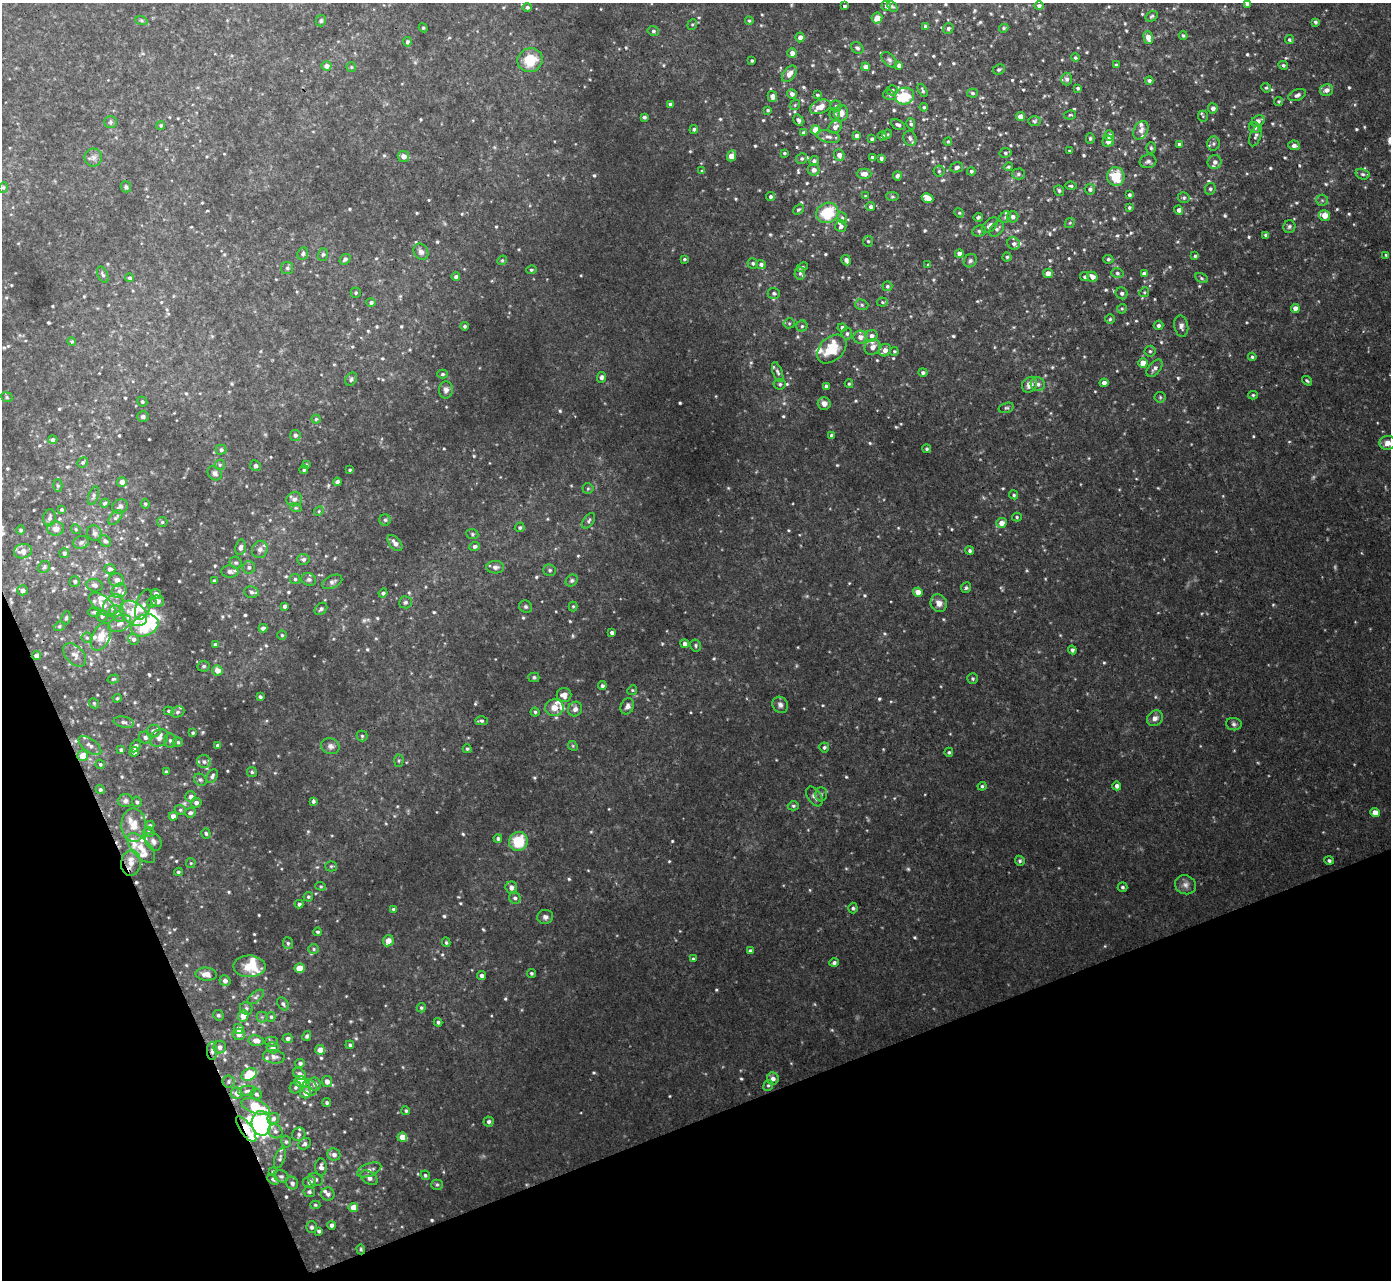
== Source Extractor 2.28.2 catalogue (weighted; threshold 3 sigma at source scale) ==
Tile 14 of 4 x 4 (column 2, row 4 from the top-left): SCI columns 1459-2847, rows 155-1432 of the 5692 x 5724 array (HDU 1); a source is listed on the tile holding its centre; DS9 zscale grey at full resolution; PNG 1393 x 1282 px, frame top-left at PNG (2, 3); each listed source drawn as its Kron ellipse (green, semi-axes under 4 px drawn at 4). Shown black and unused: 19% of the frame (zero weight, under 2 of 3 exposures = <1% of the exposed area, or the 3 px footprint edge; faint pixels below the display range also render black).
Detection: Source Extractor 2.28.2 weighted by HDU 2 'WHT'; one run over the whole footprint, this tile lists its part. Background 0.0659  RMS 0.01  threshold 0.0456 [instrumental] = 3 sigma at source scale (4.5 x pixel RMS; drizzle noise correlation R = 1.50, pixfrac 1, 0.05/0.05 arcsec/px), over >= 5 px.
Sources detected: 773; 5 too faint to see at this stretch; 2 inside a brighter object's white glare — neither listed nor drawn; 51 inside a brighter listed object's ellipse — not listed separately; of the other 715, all 500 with FLUX_AUTO >= 1.3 (the completeness limit of this list) listed and drawn (215 fainter detections not listed), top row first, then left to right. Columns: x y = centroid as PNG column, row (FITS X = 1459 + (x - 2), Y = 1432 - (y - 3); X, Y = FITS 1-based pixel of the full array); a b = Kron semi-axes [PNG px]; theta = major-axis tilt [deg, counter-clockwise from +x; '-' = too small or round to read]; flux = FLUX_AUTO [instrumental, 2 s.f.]
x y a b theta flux
1247 4 4 3 - 2.9
844 6 3 3 - 1.7
886 6 5 4 - 2.3
892 6 6 4 -46 1.6
1039 6 5 4 - 2.5
527 7 5 4 - 2
1152 16 6 5 - 1.6
877 18 5 5 - 8.5
141 20 6 4 -19 1.4
321 21 6 5 - 1.8
749 21 4 3 - 1.3
1315 22 4 4 - 2.2
692 24 5 4 - 1.5
926 26 4 4 - 4.3
423 28 4 4 - 1.3
1004 28 5 4 - 1.6
948 29 5 5 - 2.7
653 31 6 4 -14 1.8
1183 36 4 4 - 1.5
800 37 5 4 - 5.2
1148 37 6 4 -72 9.2
1289 40 4 4 - 1.7
407 42 4 4 - 2.1
857 48 7 5 -44 2.4
792 53 5 4 - 6.5
1075 58 4 4 - 1.5
530 60 13 11 27 26
889 60 9 5 -45 2.8
752 61 3 3 - 1.4
899 65 4 4 - 3.7
1116 65 3 3 - 1.5
1283 65 5 4 - 1.9
326 66 5 4 - 5.3
351 67 5 5 - 1.4
866 67 4 4 - 8.5
999 69 6 5 - 1.9
789 74 9 6 50 7.5
1067 79 6 5 - 3.1
1149 80 4 4 - 2.2
1078 88 3 3 - 1.7
1266 88 5 4 - 1.4
892 90 5 5 - 2.8
923 90 7 3 -65 1.8
1327 90 6 6 - 5.1
972 93 5 4 - 2
792 94 5 4 - 4
817 95 4 3 - 1.3
890 95 6 5 - 1.9
1297 95 9 5 22 3.5
772 96 5 5 - 4
904 96 10 8 17 30
1278 101 5 4 - 1.4
670 104 4 3 - 2.2
795 105 5 4 - 1.4
836 106 5 5 - 1.8
820 107 11 6 22 9.1
924 107 4 4 - 1.6
1213 108 5 5 - 4.5
768 110 4 4 - 1.6
841 113 8 7 - 5.8
834 114 6 5 - 3.1
1070 115 6 4 11 1.4
1020 116 4 4 - 7.6
1203 116 6 5 - 1.4
644 117 4 3 - 2.2
798 120 6 4 -60 2.8
1034 121 6 5 - 1.8
1258 121 7 5 32 5.1
111 122 6 6 - 1.9
911 124 6 4 -76 2.3
161 125 4 4 - 1.5
898 125 7 4 -26 2.9
835 127 7 6 - 4
1254 128 6 5 - 2.7
694 129 4 4 - 2.2
816 130 5 4 - 20
1141 130 10 7 63 4.2
804 133 4 4 - 3.8
887 134 5 4 - 1.5
857 136 4 4 - 4.7
882 136 4 4 - 2.9
1109 136 5 5 - 8.4
1256 136 11 5 69 3
828 137 12 6 -13 3.8
910 138 7 6 - 3.3
1090 138 5 4 - 2
872 139 4 3 - 1.8
1108 141 6 5 - 5.7
948 142 4 3 - 1.4
1179 144 3 3 - 1.8
1213 144 7 6 - 2.5
1294 145 6 5 - 3.9
1151 148 5 4 - 1.5
1069 151 3 3 - 1.4
784 153 4 3 - 1.4
1005 153 6 5 - 2
839 155 6 5 - 5
403 156 6 5 - 6
731 156 6 4 64 14
873 157 4 3 - 2.7
93 158 9 8 - 4.4
881 158 4 3 - 2.7
802 159 5 5 - 1.8
814 161 5 4 - 2.7
1148 161 8 6 15 3.1
1215 162 7 6 - 4.2
957 167 7 5 14 3.5
1008 167 4 3 - 1.4
814 170 6 5 - 4.7
702 171 4 3 - 1.4
939 171 5 5 - 1.8
971 171 4 4 - 1.8
864 174 7 5 0 6.8
1018 174 6 5 - 2.2
1362 174 7 5 -16 2.2
897 176 4 4 - 3.6
1116 177 9 8 - 27
1071 186 5 3 - 1.5
3 187 5 4 - 1.5
126 187 6 5 - 1.8
1090 189 5 5 - 2.8
1210 189 6 5 - 2.4
1059 190 5 4 - 1.9
1129 195 4 3 - 2.1
771 196 4 4 - 2.3
865 196 4 3 - 1.3
892 197 6 4 -6 1.4
928 198 6 4 -27 11
1184 198 6 5 - 1.9
1322 200 6 5 - 2.1
871 207 4 4 - 2.5
1129 207 4 3 - 1.4
798 210 6 4 41 1.6
1179 210 4 4 - 3.8
827 213 11 10 - 38
959 213 5 4 - 1.4
1325 215 5 5 - 12
978 217 5 3 - 1.9
1005 217 6 5 - 2.3
1013 217 5 5 - 3.9
842 218 6 4 -67 1.6
1070 223 5 4 - 1.3
990 225 10 5 44 4.5
841 226 6 5 - 3
1289 227 6 6 - 2.3
997 229 9 6 47 3
979 231 7 5 13 2.3
1266 235 4 3 - 2.1
868 241 5 5 - 1.6
1014 244 6 6 - 2.8
421 252 8 7 - 4.2
303 253 6 5 - 2.4
323 254 6 5 - 1.7
959 254 4 4 - 5.8
1386 255 4 4 - 1.5
1195 256 4 3 - 1.8
1007 257 4 4 - 1.6
345 259 6 4 39 2.6
684 259 4 3 - 1.4
1108 259 5 4 - 1.9
502 260 5 4 - 1.3
846 260 5 4 - 3.8
970 261 7 6 - 2.4
753 263 5 5 - 2.2
761 264 5 4 - 2.9
928 265 3 3 - 1.4
802 267 6 3 25 1.5
287 268 6 6 - 2
531 270 5 4 - 1.6
800 273 6 5 - 2
1048 273 5 5 - 6.4
1117 273 6 5 - 1.9
1144 274 4 4 - 3.4
103 275 9 5 -66 2.3
456 277 4 3 - 2.6
1085 277 4 4 - 1.9
1092 277 5 5 - 6
129 278 4 4 - 2.2
1201 278 6 4 -29 1.8
887 286 5 5 - 1.8
1144 292 5 4 - 1.3
356 293 5 5 - 1.6
774 293 6 5 - 2.2
1122 293 6 5 - 2.9
371 302 5 4 - 2.2
882 302 5 4 - 1.5
862 305 7 5 -16 2.1
1295 308 4 4 - 7.3
1122 309 5 4 - 1.5
1110 319 5 5 - 1.6
789 323 5 5 - 1.4
1158 325 5 5 - 2.6
465 326 4 4 - 1.9
802 326 5 5 - 1.9
1181 326 10 7 -80 4
842 327 4 4 - 3.3
847 334 6 5 - 2.4
872 336 6 6 - 4.1
860 337 7 6 - 5.6
72 341 4 4 - 1.5
872 347 8 7 - 5.8
832 349 17 11 43 25
885 350 6 5 - 6
894 351 4 4 - 1.3
1150 351 5 5 - 1.8
1252 357 4 4 - 1.5
1143 363 5 4 - 10
1155 368 10 6 49 4.2
778 372 10 4 -69 2.7
923 372 4 4 - 2.4
443 374 5 4 - 1.6
601 377 5 4 - 2.9
351 379 7 5 56 2.8
1307 381 5 3 - 1.4
1104 383 4 4 - 4.9
780 384 6 5 - 2.1
849 384 4 4 - 1.3
1038 384 7 6 - 3.9
1029 385 8 7 - 6
826 386 4 3 - 3.2
446 390 8 7 - 4
1253 395 5 4 - 1.4
7 397 6 4 -24 1.6
1160 397 5 5 - 1.7
142 401 5 4 - 1.9
824 404 6 6 - 5.1
1006 408 8 5 16 2
143 417 6 5 - 2.7
316 419 4 4 - 1.5
295 435 5 5 - 2.5
831 435 4 4 - 1.9
53 440 4 4 - 2.9
1388 443 8 7 - 6.6
927 449 4 4 - 1.8
221 450 5 5 - 2.5
83 462 5 5 - 1.7
220 465 5 5 - 1.5
306 465 3 3 - 1.5
255 466 5 5 - 2.4
304 470 4 4 - 1.7
350 470 3 3 - 1.4
215 473 8 6 -43 3.8
122 482 5 5 - 4.8
337 482 4 4 - 3.2
58 486 6 4 -89 1.6
588 488 5 5 - 1.6
1014 495 5 4 - 1.9
93 496 9 4 72 2.4
294 499 8 7 - 3.6
105 503 5 4 - 1.6
145 504 5 4 - 1.4
120 506 8 6 30 3.3
296 508 6 4 -17 1.3
61 509 4 4 - 1.5
319 511 5 4 - 1.4
1017 517 5 4 - 1.4
49 518 8 6 82 3.1
115 518 9 5 48 2.2
385 520 5 5 - 1.9
589 521 9 5 54 2.4
162 522 5 5 - 1.7
1001 523 5 5 - 7.8
520 527 5 4 - 1.7
56 529 8 7 - 6.3
76 529 5 4 - 1.4
21 530 4 4 - 2.2
95 533 8 7 - 3.4
472 534 6 5 - 1.7
105 541 7 5 -43 2.6
81 542 8 6 16 3.2
395 543 9 5 -50 5.2
475 546 5 4 - 2.5
241 547 8 5 81 3.2
260 549 9 7 67 4.7
970 550 4 4 - 2.1
23 551 9 7 10 8.6
64 553 5 5 - 2.4
303 559 6 5 - 2.8
236 563 6 5 - 2.1
44 567 6 5 - 1.9
249 567 6 6 - 2.6
495 567 9 6 -1 3.9
110 569 5 5 - 3.1
550 570 6 5 - 2.1
230 571 8 6 -3 3.6
295 579 5 5 - 1.7
309 579 7 6 - 2.8
117 580 7 7 - 6.2
214 580 4 3 - 1.3
572 580 6 5 - 2.4
75 581 5 5 - 2.1
332 582 11 6 25 3.2
94 585 8 6 -15 3.2
966 588 5 5 - 1.8
22 590 5 5 - 4.3
119 591 8 7 - 4.4
251 592 7 5 -14 2.6
918 592 4 4 - 10
383 593 4 4 - 2.1
156 594 5 5 - 3.9
158 601 6 5 - 5
405 602 6 6 - 2.2
152 603 5 4 - 1.6
939 603 9 8 - 6.7
113 604 11 8 46 7.7
102 605 15 8 -39 10
143 605 16 7 72 4.6
284 606 4 3 - 2.7
573 606 5 4 - 1.3
526 607 7 6 - 1.9
321 609 7 5 43 2.5
94 612 7 4 1 2
133 613 15 10 -37 16
117 614 9 6 -50 4.2
102 616 5 5 - 2.6
66 618 7 4 79 1.7
120 623 12 7 27 6.6
145 625 14 10 23 38
59 626 5 4 - 1.5
263 628 4 4 - 3.3
612 632 4 3 - 2.7
282 635 4 4 - 1.4
101 637 15 8 65 12
87 638 5 5 - 1.9
133 639 6 5 - 3.1
215 644 4 3 - 2.4
685 644 4 4 - 3.7
696 645 6 5 - 1.9
1072 650 4 4 - 2.6
75 655 14 8 -47 6.2
36 656 5 4 - 4.7
204 666 6 5 - 2.1
217 670 5 5 - 7.9
534 677 5 5 - 2
113 679 6 4 15 1.6
973 679 5 5 - 1.6
602 686 4 4 - 2.4
632 690 5 4 - 1.3
564 695 7 7 - 7
260 697 3 3 - 1.7
117 698 4 4 - 1.3
94 703 5 4 - 1.4
780 705 8 7 - 3.8
627 706 8 6 65 4.6
554 708 9 8 - 9.3
575 709 7 7 - 5.2
168 711 5 4 - 1.4
178 712 7 5 22 2.4
535 712 4 4 - 1.6
1155 718 8 7 - 5.1
481 721 6 4 0 2
124 722 10 5 -11 2.8
1234 724 8 6 -6 2.6
153 731 7 6 - 5.5
193 733 4 3 - 1.5
362 736 5 5 - 1.7
145 738 6 5 - 2.8
159 738 10 8 46 5.3
170 741 7 6 - 2.7
178 742 5 4 - 1.9
90 745 13 6 -37 4.9
135 746 7 4 60 2.9
217 746 4 3 - 2.8
330 746 9 8 - 4.4
573 746 5 4 - 1.4
824 747 5 5 - 2.1
467 749 4 4 - 1.5
121 750 4 4 - 2
134 752 5 4 - 5.3
949 752 4 4 - 1.5
83 756 5 5 - 14
399 761 6 4 87 1.6
204 762 7 6 - 3.2
100 764 5 4 - 1.4
166 772 3 3 - 2.4
252 772 5 5 - 1.6
212 776 7 5 56 2.6
200 780 7 5 -40 2.2
982 786 4 4 - 1.7
1117 786 4 4 - 3.5
100 789 4 4 - 1.7
821 794 7 6 - 2.4
814 796 11 6 -55 4.1
191 797 5 5 - 5.2
125 801 7 6 - 3
313 801 4 3 - 2.5
137 802 5 4 - 1.9
196 803 5 5 - 3.6
793 806 6 4 -2 1.7
180 810 6 4 -21 1.6
190 813 5 5 - 2.8
1375 813 5 4 - 8.9
173 816 4 4 - 6.5
134 825 16 12 -87 15
150 825 4 4 - 1.3
149 832 6 5 - 1.7
206 833 5 4 - 1.7
498 839 4 4 - 2.2
518 841 10 9 - 33
153 842 10 7 -56 4.1
141 848 18 9 -49 13
1020 861 5 4 - 2
1329 861 4 4 - 2.2
131 863 13 10 84 12
191 863 5 5 - 1.3
331 866 5 5 - 1.5
178 872 4 3 - 1.7
1185 885 11 9 -22 5.5
321 886 5 4 - 1.4
1122 887 5 4 - 1.9
511 888 6 5 - 5.2
308 897 5 4 - 1.6
515 898 6 5 - 3
299 904 4 4 - 2.6
853 908 5 4 - 1.8
393 909 4 4 - 1.9
545 917 8 7 - 3.7
318 932 4 4 - 1.6
388 941 6 5 - 7.4
446 942 5 3 - 1.5
288 943 6 5 - 1.9
314 949 5 5 - 1.7
750 951 4 4 - 3.3
693 959 3 3 - 1.6
834 963 5 4 - 2.6
249 966 16 10 -1 20
299 968 5 4 - 21
531 973 5 4 - 1.8
206 974 11 6 -5 7.6
482 975 4 4 - 3.1
225 981 5 5 - 4
256 997 10 5 38 2.8
283 1004 7 5 -54 2.5
246 1008 6 6 - 2.4
421 1008 4 4 - 1.7
218 1015 5 5 - 2.1
243 1016 5 5 - 13
262 1017 5 5 - 1.8
271 1017 5 4 - 1.8
438 1022 4 4 - 1.9
239 1029 5 5 - 8.6
239 1034 6 6 - 5.5
307 1036 5 4 - 2.1
288 1038 5 5 - 2.8
256 1041 7 5 -8 7.2
272 1042 6 5 - 1.9
350 1045 4 3 - 2
220 1047 6 6 - 4.1
273 1048 6 5 - 4.4
320 1050 5 5 - 8.1
212 1051 9 5 -90 3.1
274 1057 11 7 -7 4.4
300 1063 5 4 - 2.7
249 1074 8 6 28 31
299 1074 7 5 -42 3.1
773 1079 6 6 - 4.7
228 1081 6 6 - 2.1
327 1081 5 5 - 5.2
301 1082 6 5 - 28
315 1084 6 6 - 4
768 1085 5 4 - 1.7
296 1087 6 5 - 2.1
310 1088 8 7 - 3.6
247 1091 9 5 9 2.7
237 1093 6 5 - 6.3
306 1093 6 5 - 8.1
256 1094 6 5 - 2.2
327 1102 4 4 - 1.9
255 1106 15 7 -19 38
406 1111 4 4 - 1.6
273 1119 6 5 - 3.5
489 1122 5 5 - 2.6
261 1123 12 9 -86 210
246 1129 15 6 -55 25
275 1131 7 6 - 3.3
299 1134 7 6 - 3
402 1137 5 4 - 13
286 1142 6 5 - 1.8
305 1144 6 5 - 2.6
334 1155 6 6 - 4.3
280 1158 11 5 69 2.5
321 1167 8 6 -89 4.2
369 1170 12 6 21 5.5
273 1172 3 3 - 1.5
425 1175 5 4 - 1.8
281 1176 7 6 - 2.4
369 1178 9 6 -35 5.5
273 1179 6 3 -42 1.7
315 1179 8 6 -25 3.2
309 1182 6 6 - 5.2
292 1183 6 5 - 3.4
437 1185 6 5 - 1.6
309 1192 6 5 - 2.4
328 1194 7 6 - 3.4
315 1205 5 4 - 1.5
353 1207 5 4 - 12
332 1225 4 4 - 3.4
311 1227 5 5 - 2.5
319 1231 3 3 - 2.4
361 1249 5 4 - 1.3
Overlapping masked pixels (flux is a lower limit): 6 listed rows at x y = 36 656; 83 756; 131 863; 212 1051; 246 1129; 361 1249
Isophote crosses this tile's border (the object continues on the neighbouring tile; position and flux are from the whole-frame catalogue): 2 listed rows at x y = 1247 4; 1388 443